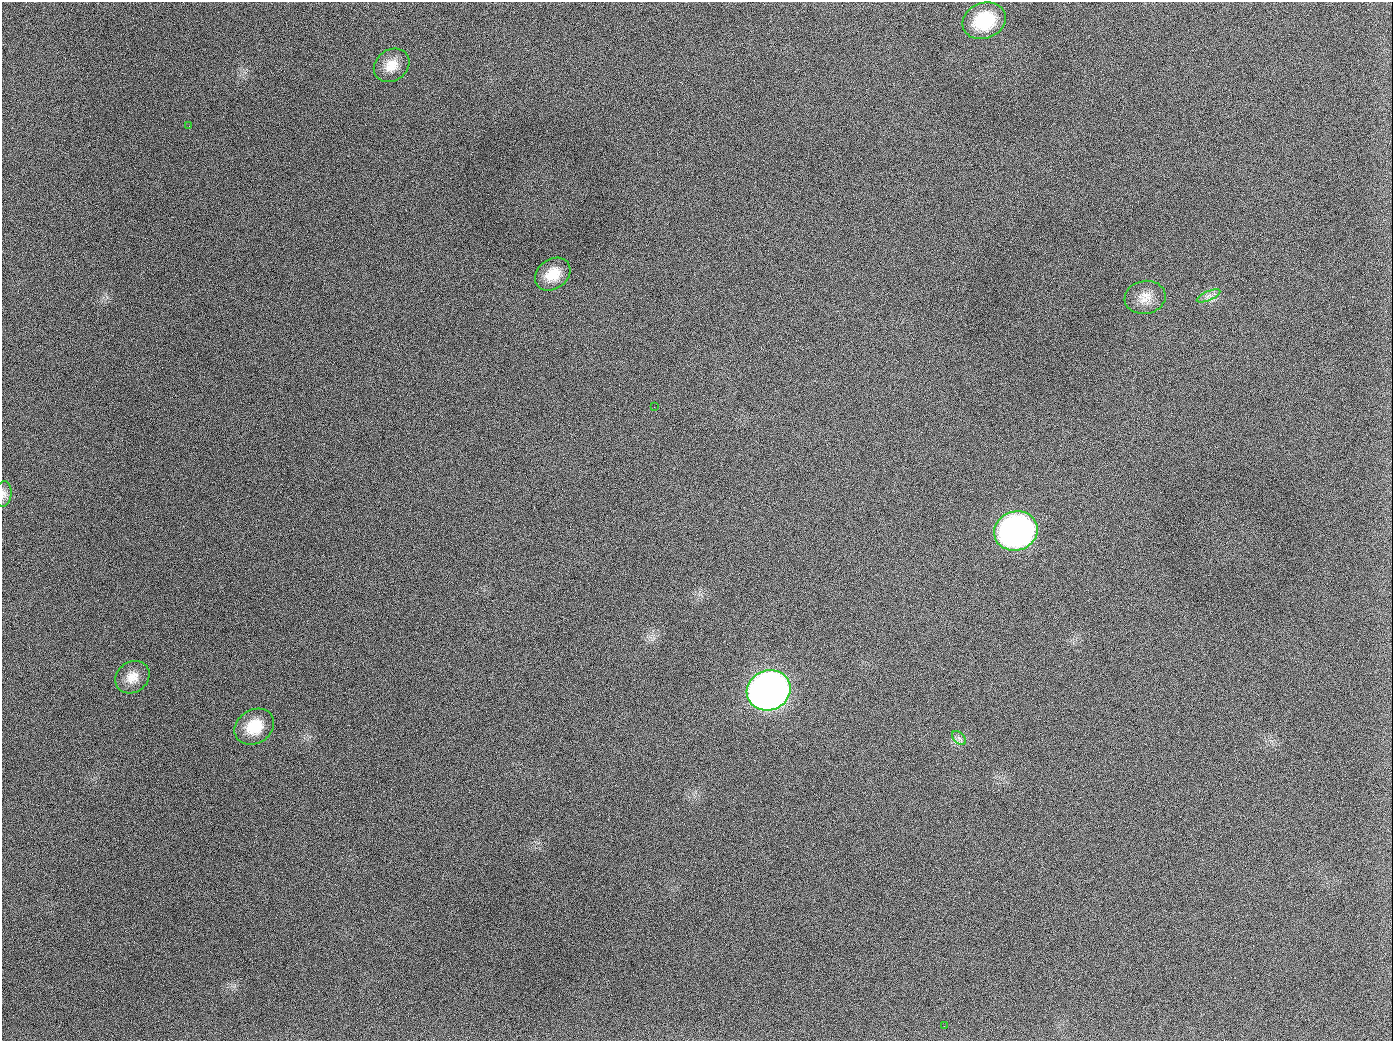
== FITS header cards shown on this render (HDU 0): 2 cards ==
NAXIS1  =                 1391
NAXIS2  =                 1039

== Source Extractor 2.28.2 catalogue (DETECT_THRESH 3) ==
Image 1391 x 1039 px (HDU 0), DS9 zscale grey, 1 PNG px = 1 image px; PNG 1395 x 1043 px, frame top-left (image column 1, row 1039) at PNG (2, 2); each listed source drawn as its Kron ellipse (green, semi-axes under 4 px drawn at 4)
Background 1740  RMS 76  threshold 227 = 3 sigma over >= 5 px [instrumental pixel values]
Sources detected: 14; all 14 listed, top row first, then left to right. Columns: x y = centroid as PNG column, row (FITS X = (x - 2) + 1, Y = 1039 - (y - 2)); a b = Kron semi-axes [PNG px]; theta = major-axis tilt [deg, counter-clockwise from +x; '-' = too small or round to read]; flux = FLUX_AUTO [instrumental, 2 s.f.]
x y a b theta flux
984 21 22 18 22 2.5e+05
392 65 19 15 37 8.0e+04
189 126 2 2 - 5.8e+03
553 274 19 15 36 1.1e+05
1209 296 12 4 23 2.3e+04
1145 297 20 16 10 7.3e+04
654 407 2 2 - 3.4e+03
3 494 13 8 84 2.4e+04
1016 531 22 19 18 2.1e+06
132 677 18 15 34 7.1e+04
769 690 22 20 23 4.5e+06
254 727 21 17 33 1.5e+05
959 738 8 5 -44 1.5e+04
944 1026 2 2 - 3.8e+03
At the frame edge (FLAGS 8, measured only in part): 1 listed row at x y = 3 494